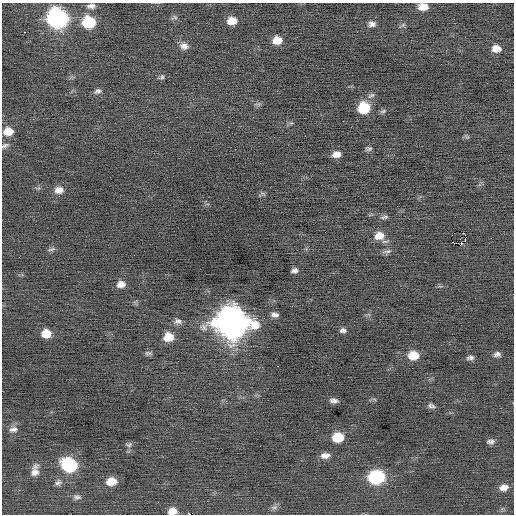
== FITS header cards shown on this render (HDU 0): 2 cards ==
NAXIS1  =                  512 / Axis length
NAXIS2  =                  512 / Axis length

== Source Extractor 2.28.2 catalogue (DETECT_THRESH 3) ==
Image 512 x 512 px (HDU 0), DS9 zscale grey, 1 PNG px = 1 image px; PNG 516 x 516 px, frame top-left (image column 1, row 512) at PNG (2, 3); no overlay
Background -0.0766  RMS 0.74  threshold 2.23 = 3 sigma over >= 5 px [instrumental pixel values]
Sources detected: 60; all 60 listed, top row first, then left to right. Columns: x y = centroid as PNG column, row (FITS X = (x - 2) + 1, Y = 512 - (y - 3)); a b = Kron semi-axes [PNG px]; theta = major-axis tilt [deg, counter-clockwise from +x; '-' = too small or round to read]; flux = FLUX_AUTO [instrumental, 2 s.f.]
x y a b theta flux
91 6 12 6 7 210
423 7 9 7 0 540
174 17 10 5 22 110
57 18 12 11 - 16000
232 21 9 7 6 610
89 22 11 9 -2 2400
372 24 8 7 - 210
403 25 6 6 - 110
24 32 2 2 - 290
277 40 9 7 8 610
184 46 12 9 -16 290
496 49 9 7 -1 470
162 77 8 6 63 110
98 91 9 6 19 150
371 95 11 6 28 160
364 108 10 9 - 2000
383 111 9 5 18 100
291 123 5 5 - 69
8 131 9 7 6 620
467 137 7 4 -32 76
5 145 10 5 21 140
368 149 7 4 2 110
336 154 9 6 13 350
59 190 11 8 6 380
384 217 10 5 11 120
379 236 13 10 9 590
465 240 3 2 - 57
461 244 3 3 - 420
51 249 11 5 17 120
387 251 15 5 8 160
295 270 6 4 8 160
121 284 9 7 12 360
275 315 9 6 -9 210
178 321 11 7 0 210
232 322 15 13 -8 82000
343 330 8 5 2 150
46 334 9 8 - 740
168 337 10 8 8 850
148 353 10 5 0 130
497 354 8 6 3 180
413 355 10 8 -2 950
470 358 9 5 10 150
374 399 7 4 -19 75
334 401 9 5 -6 200
431 406 9 5 -24 150
13 429 13 7 9 250
338 437 10 8 5 1300
491 441 9 6 3 170
129 445 9 7 6 130
325 455 10 6 6 310
69 465 11 9 -15 5000
35 470 14 8 79 380
376 477 11 8 6 6200
111 481 10 7 9 690
58 483 10 8 43 180
504 487 10 7 10 380
77 497 10 7 2 160
274 507 10 6 20 160
172 511 10 7 8 410
190 514 2 2 - 680
At the frame edge (FLAGS 8, measured only in part): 4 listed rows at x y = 423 7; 5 145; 172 511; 190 514